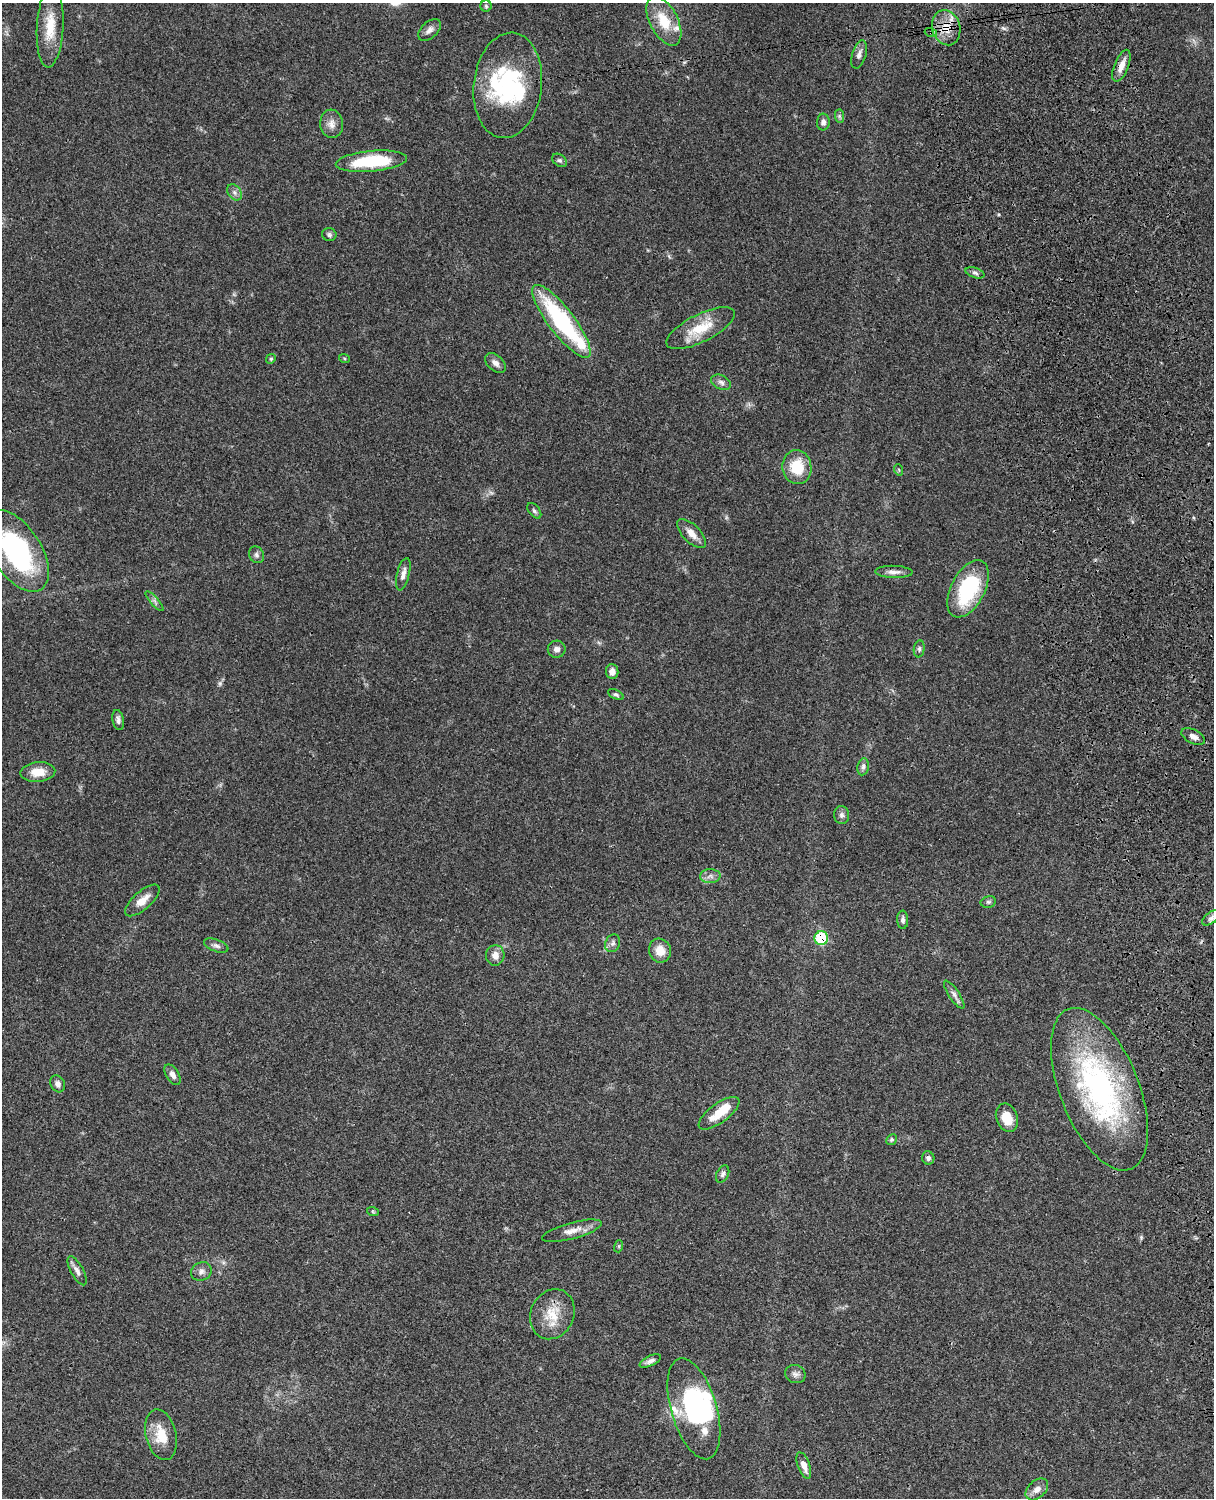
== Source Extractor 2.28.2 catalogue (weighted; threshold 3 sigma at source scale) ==
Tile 6 of 4 x 3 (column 2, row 2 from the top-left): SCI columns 1334-2545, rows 1771-3266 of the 5086 x 4925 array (HDU 1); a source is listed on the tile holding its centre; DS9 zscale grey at full resolution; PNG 1216 x 1500 px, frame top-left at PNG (2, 3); each listed source drawn as its Kron ellipse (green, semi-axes under 4 px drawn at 4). Shown black and unused: <1% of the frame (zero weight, under 3 of 4 exposures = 6% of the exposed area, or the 3 px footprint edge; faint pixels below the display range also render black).
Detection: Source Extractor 2.28.2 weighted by HDU 2 'WHT'; one run over the whole footprint, this tile lists its part. Background 0.0982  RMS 0.0063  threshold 0.0284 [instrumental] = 3 sigma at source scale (4.5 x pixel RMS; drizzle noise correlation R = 1.50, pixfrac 1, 0.05/0.05 arcsec/px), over >= 5 px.
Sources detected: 84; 1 too faint to see at this stretch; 5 inside a brighter object's white glare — neither listed nor drawn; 5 inside a brighter listed object's ellipse — not listed separately; the other 73 listed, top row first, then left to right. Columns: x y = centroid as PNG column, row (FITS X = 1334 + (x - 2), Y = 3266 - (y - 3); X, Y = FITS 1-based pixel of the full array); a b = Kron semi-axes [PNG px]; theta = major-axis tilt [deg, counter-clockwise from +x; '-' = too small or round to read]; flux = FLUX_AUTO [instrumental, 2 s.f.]
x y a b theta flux
486 6 5 5 - 1
664 21 26 14 -63 17
50 27 41 13 87 17
946 28 18 14 -74 11
430 30 13 8 43 3.4
931 33 6 4 -19 1.1
859 55 14 7 74 3.1
1121 66 17 7 68 5.6
508 85 53 34 83 65
839 116 7 4 -89 1.2
823 122 8 6 85 2.3
332 124 14 11 -84 4.9
560 160 8 6 -37 1.5
371 161 36 10 5 36
235 192 9 6 -56 2.3
329 235 7 6 - 1.5
975 273 10 5 -18 1.7
561 321 45 13 -53 70
701 328 38 14 27 19
344 358 5 3 - 0.66
271 359 5 4 - 0.86
495 363 12 7 -42 3.1
721 382 10 7 -26 2.4
797 467 17 14 -82 19
899 470 6 3 -72 0.64
534 511 9 5 -52 1.4
692 534 18 8 -46 5.8
16 551 46 24 -57 91
256 555 9 7 -64 1.9
894 572 18 6 -2 3.5
403 574 17 6 76 3.6
968 589 31 17 62 50
154 601 13 3 -49 1.5
557 649 9 8 - 2.9
919 649 8 5 82 1.5
612 671 7 6 - 3.3
616 695 8 4 -26 1.4
118 720 10 5 -81 2.2
1193 736 13 7 -27 3.5
863 767 8 5 79 1.8
38 772 17 10 4 9.3
842 815 9 7 -88 2.1
710 876 10 7 2 2.9
142 900 21 9 41 7.4
988 902 8 5 13 1.3
1211 918 11 5 36 1.8
903 920 9 5 -89 2.1
821 938 7 6 - 35
613 943 9 7 65 2.1
216 946 13 6 -20 2.4
660 951 12 11 - 8
495 955 10 9 - 5.1
954 995 16 5 -56 3.1
173 1075 11 6 -59 3.1
58 1084 9 7 -63 2.7
1099 1089 86 39 -68 150
719 1113 24 9 37 14
1007 1118 14 10 -70 10
891 1140 6 5 - 1
928 1158 6 6 - 1.7
723 1174 9 6 64 1.7
373 1212 6 4 -20 0.68
572 1231 31 8 15 6.8
619 1246 6 4 72 0.71
77 1271 16 6 -61 3.1
201 1271 10 9 - 3
552 1314 26 21 65 16
650 1361 12 5 24 2.4
795 1374 10 9 - 2.7
694 1409 52 23 -73 62
161 1435 26 15 -76 15
804 1466 14 6 -70 5
1037 1489 13 8 43 4.3
Overlapping masked pixels (flux is a lower limit): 4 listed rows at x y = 946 28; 931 33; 821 938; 1099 1089
Isophote crosses this tile's border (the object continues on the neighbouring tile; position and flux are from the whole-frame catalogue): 1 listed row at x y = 16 551